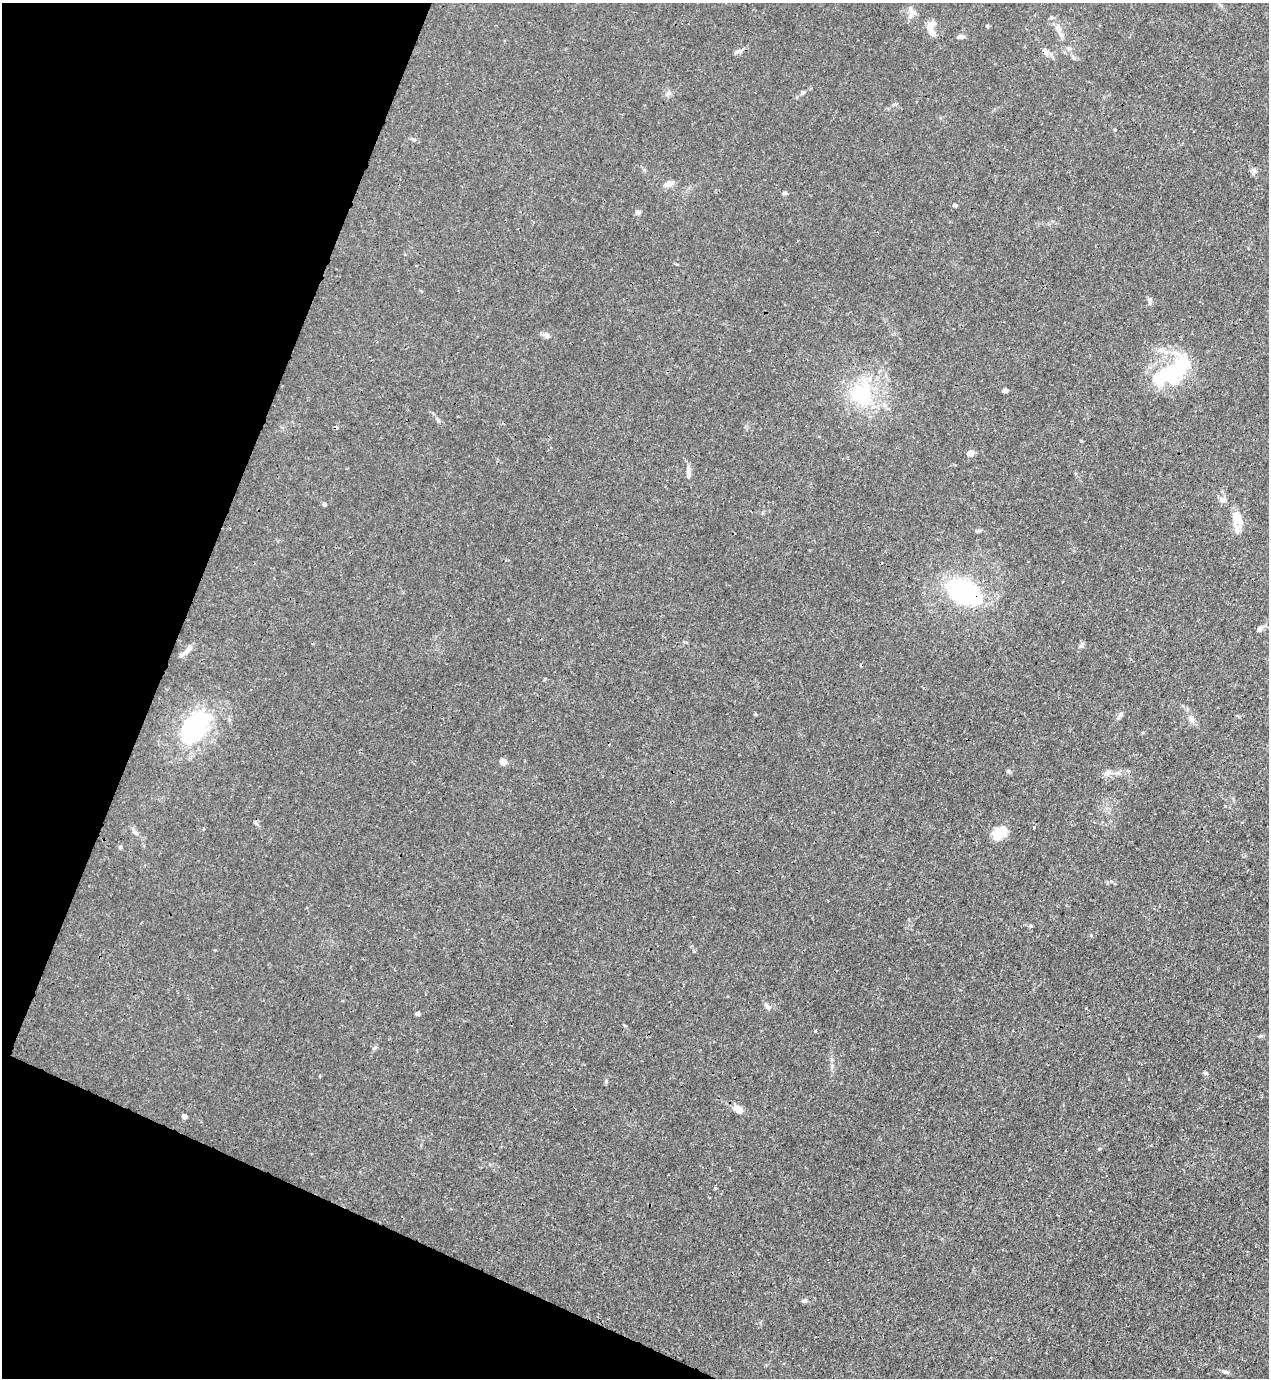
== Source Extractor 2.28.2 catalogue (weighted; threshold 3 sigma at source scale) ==
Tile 9 of 4 x 4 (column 1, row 3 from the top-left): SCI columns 230-1496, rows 1421-2796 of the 5650 x 5590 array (HDU 1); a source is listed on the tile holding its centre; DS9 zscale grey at full resolution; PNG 1271 x 1380 px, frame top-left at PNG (2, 3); no overlay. Shown black and unused: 20% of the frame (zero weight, under 3 of 4 exposures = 7% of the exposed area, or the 3 px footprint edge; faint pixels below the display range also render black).
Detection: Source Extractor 2.28.2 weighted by HDU 2 'WHT'; one run over the whole footprint, this tile lists its part. Background 0.0192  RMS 0.0026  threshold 0.0119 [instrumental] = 3 sigma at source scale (4.5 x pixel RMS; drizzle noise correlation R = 1.50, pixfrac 1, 0.05/0.05 arcsec/px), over >= 5 px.
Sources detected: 61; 3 inside a brighter object's white glare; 1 cosmic-ray / hot-pixel residue — not listed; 4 inside a brighter listed object's ellipse — not listed separately; the other 53 listed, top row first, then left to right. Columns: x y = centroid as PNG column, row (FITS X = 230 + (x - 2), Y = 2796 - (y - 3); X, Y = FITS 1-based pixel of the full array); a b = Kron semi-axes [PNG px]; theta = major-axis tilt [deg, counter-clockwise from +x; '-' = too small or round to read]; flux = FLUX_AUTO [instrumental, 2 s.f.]
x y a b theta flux
911 15 11 7 34 1.4
987 26 4 4 - 0.36
930 27 16 9 68 2.2
1058 28 20 8 -74 2.2
961 36 10 4 4 0.81
1069 48 7 6 - 0.85
738 51 13 4 13 0.85
1045 52 11 7 -44 1.2
1074 58 6 4 -71 0.41
803 92 7 5 49 0.49
669 93 8 6 36 0.76
413 139 7 3 -19 0.48
1254 171 10 6 90 0.78
668 184 11 7 13 1.6
785 193 6 4 3 0.54
954 205 6 4 -1 0.4
638 213 7 6 - 0.69
1150 301 12 5 87 0.81
546 335 9 6 -36 1
1174 372 56 24 41 21
1005 391 6 5 - 0.73
861 394 29 28 - 18
438 420 10 4 -64 0.58
971 453 4 4 - 3.6
688 473 14 6 -87 1.5
1223 499 9 7 -14 1.1
324 504 5 4 - 0.54
1236 516 12 10 -76 3.2
1236 529 25 9 -76 2.6
963 593 41 27 -31 32
1260 629 7 6 - 0.99
1081 645 9 6 49 0.79
187 651 14 6 37 1.5
1118 718 9 5 63 0.67
1191 719 11 7 -59 1.2
193 728 35 25 65 31
503 762 7 6 - 1.5
1008 771 6 5 - 0.48
1107 773 10 7 38 1.1
203 829 4 3 - 0.24
134 832 10 5 -38 0.79
999 833 18 12 31 5.4
120 847 5 5 - 0.39
1031 926 5 5 - 0.36
767 1006 11 5 -54 0.79
417 1013 7 4 6 0.42
625 1026 5 3 - 0.26
815 1031 3 3 - 0.32
1205 1073 6 4 -20 0.41
738 1109 12 7 -36 2.5
184 1116 4 4 - 1.9
805 1301 6 6 - 0.65
1226 1372 11 4 -18 0.66
Overlapping masked pixels (flux is a lower limit): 1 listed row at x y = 1045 52
Unlisted compact peaks at least as high as the median listed source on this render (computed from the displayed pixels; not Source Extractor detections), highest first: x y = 606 1081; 832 1066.